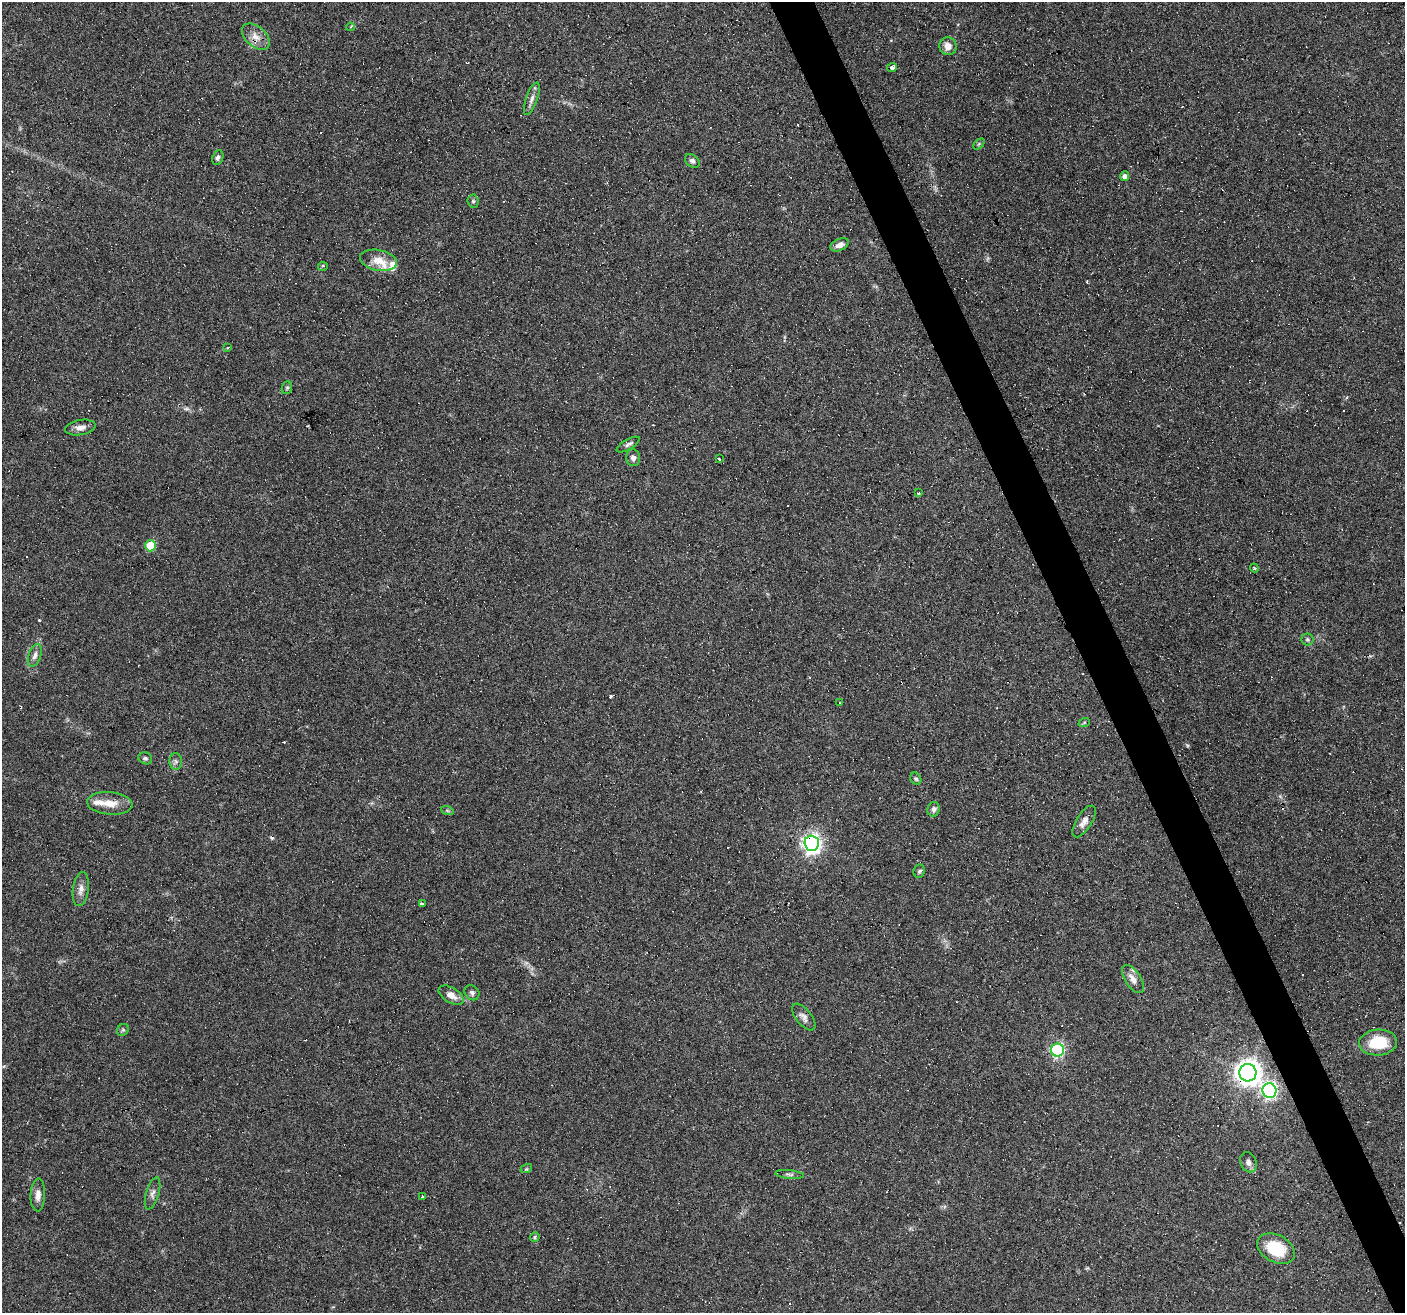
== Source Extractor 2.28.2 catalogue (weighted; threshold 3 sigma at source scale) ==
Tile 6 of 4 x 4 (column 2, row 2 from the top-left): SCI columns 1404-2806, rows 2706-4016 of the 5611 x 5467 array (HDU 1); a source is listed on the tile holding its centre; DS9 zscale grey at full resolution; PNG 1407 x 1315 px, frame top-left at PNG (2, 2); each listed source drawn as its Kron ellipse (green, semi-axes under 4 px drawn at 4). Shown black and unused: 3% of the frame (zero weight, under 4 of 8 exposures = <1% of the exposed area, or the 3 px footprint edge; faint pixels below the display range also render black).
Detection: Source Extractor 2.28.2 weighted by HDU 2 'WHT'; one run over the whole footprint, this tile lists its part. Background 0.0498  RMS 0.0024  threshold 0.00977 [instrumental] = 3 sigma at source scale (4.09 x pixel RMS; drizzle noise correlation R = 1.36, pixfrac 0.8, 0.0396/0.0396 arcsec/px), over >= 5 px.
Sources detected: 79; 20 cosmic-ray / hot-pixel residue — neither listed nor drawn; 5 inside a brighter listed object's ellipse — not listed separately; the other 54 listed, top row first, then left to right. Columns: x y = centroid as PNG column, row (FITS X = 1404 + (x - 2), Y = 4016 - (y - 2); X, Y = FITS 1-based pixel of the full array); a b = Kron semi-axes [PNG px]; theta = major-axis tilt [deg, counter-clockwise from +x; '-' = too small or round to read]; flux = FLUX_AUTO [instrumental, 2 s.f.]
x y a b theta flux
350 27 4 3 - 0.64
256 37 16 10 -42 2.2
948 46 9 8 - 1.7
892 67 5 3 - 7.8
532 99 17 6 71 1.1
979 144 6 4 45 0.31
218 157 8 5 67 0.61
692 161 8 6 -41 0.68
1125 176 5 4 - 0.88
473 201 6 5 - 0.41
840 245 9 6 24 1.4
378 260 19 10 -10 3
323 266 5 3 - 0.28
228 348 3 3 - 0.37
287 388 6 5 - 0.32
80 427 15 7 11 1.4
628 444 13 5 31 0.69
633 458 8 7 - 0.96
719 459 3 3 - 1.8
918 493 3 3 - 1.2
150 546 5 5 - 8
1254 568 4 3 - 0.26
1307 639 6 6 - 0.43
35 656 12 6 71 1
839 702 3 3 - 1.7
1084 723 6 4 20 0.26
145 758 7 5 -23 0.45
176 761 8 6 -87 0.65
916 779 6 5 - 0.42
110 803 23 11 -5 3.2
934 809 7 6 - 0.81
447 810 6 4 -20 0.29
1084 821 18 8 58 1.6
812 843 7 7 - 97
919 871 7 5 81 0.45
81 889 17 8 82 1.5
422 904 3 3 - 8.5
1133 979 16 7 -56 1.6
472 993 8 7 - 0.69
451 995 14 7 -31 1.8
804 1017 16 7 -51 1.1
123 1030 6 5 - 0.38
1378 1042 19 13 4 8.2
1057 1050 6 6 - 33
1248 1073 9 8 - 230
1269 1091 7 7 - 51
1248 1162 10 8 -67 1
526 1169 6 3 17 0.23
790 1174 14 3 -6 0.53
152 1193 17 6 73 1.1
38 1195 16 7 88 1.6
423 1196 3 3 - 5.9
535 1237 5 4 - 0.35
1276 1249 20 13 -28 8.4
Overlapping masked pixels (flux is a lower limit): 4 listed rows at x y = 256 37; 812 843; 1248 1073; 1269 1091